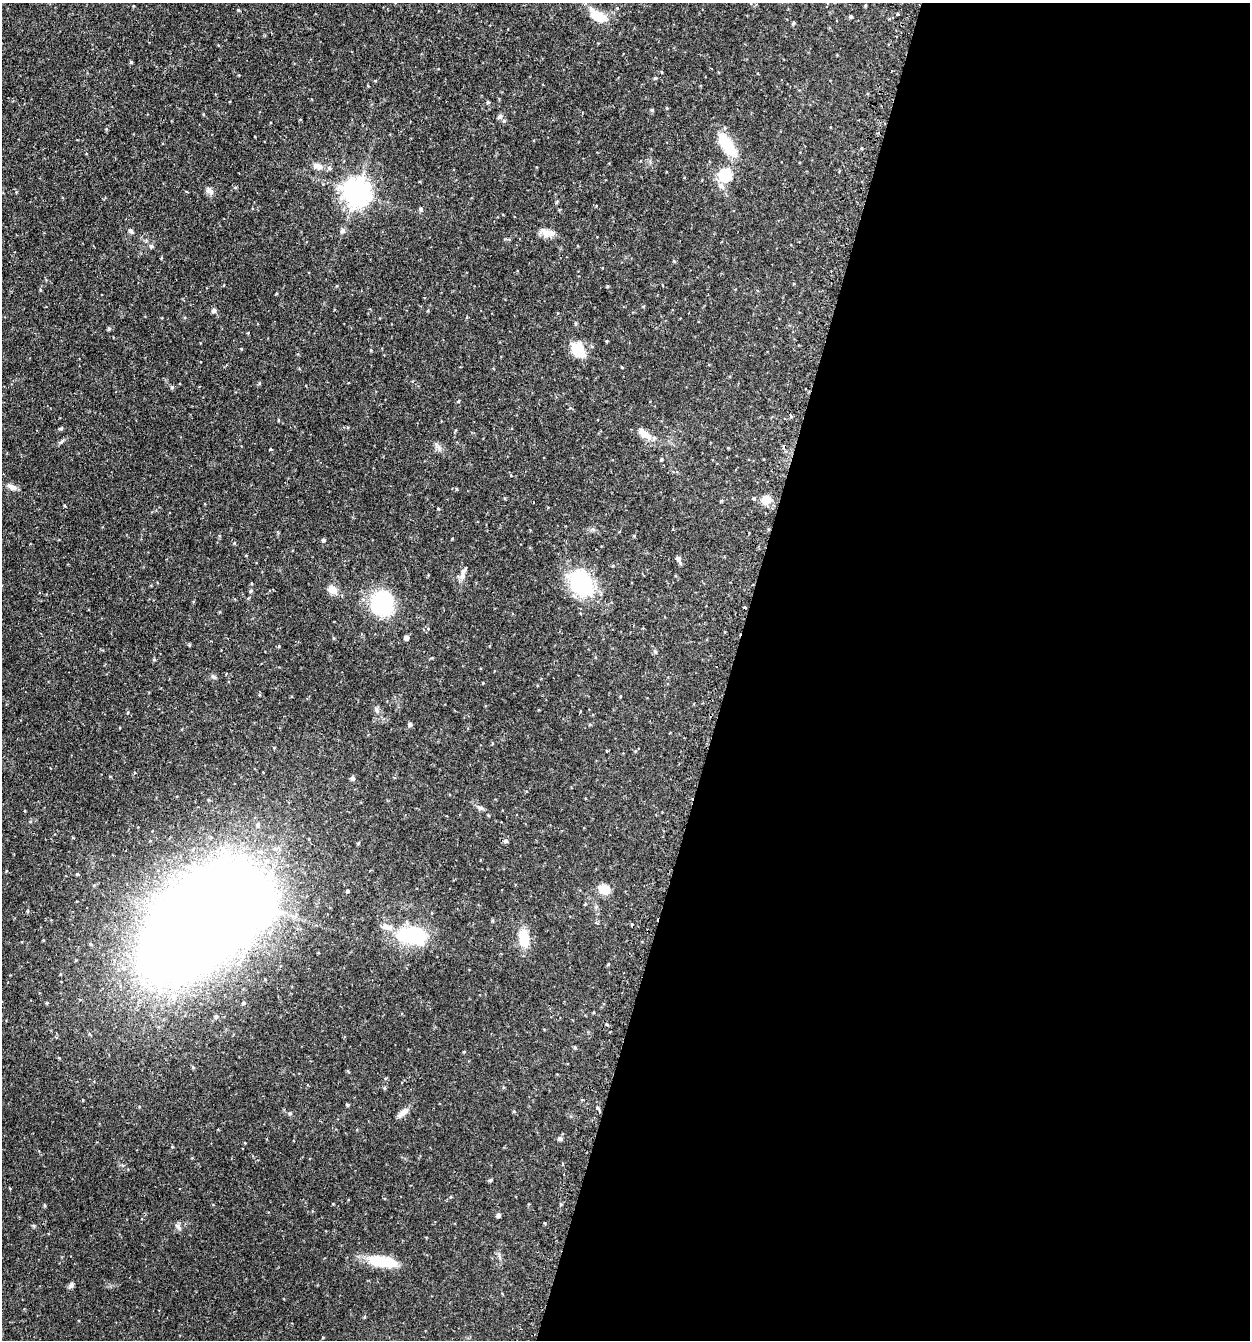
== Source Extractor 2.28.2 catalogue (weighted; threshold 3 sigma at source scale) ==
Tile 12 of 4 x 4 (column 4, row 3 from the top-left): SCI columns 3908-5155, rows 1375-2712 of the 5447 x 5425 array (HDU 1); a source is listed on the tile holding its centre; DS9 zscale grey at full resolution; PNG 1252 x 1342 px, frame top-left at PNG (2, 3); no overlay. Shown black and unused: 42% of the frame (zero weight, under 2 of 3 exposures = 4% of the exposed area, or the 3 px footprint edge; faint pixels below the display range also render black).
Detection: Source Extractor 2.28.2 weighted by HDU 2 'WHT'; one run over the whole footprint, this tile lists its part. Background 0.0992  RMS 0.0055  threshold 0.0249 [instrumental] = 3 sigma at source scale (4.5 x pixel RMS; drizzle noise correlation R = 1.50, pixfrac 1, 0.05/0.05 arcsec/px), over >= 5 px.
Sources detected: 102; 1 inside a brighter object's white glare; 4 cosmic-ray / hot-pixel residue — not listed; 1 inside a brighter listed object's ellipse — not listed separately; the other 96 listed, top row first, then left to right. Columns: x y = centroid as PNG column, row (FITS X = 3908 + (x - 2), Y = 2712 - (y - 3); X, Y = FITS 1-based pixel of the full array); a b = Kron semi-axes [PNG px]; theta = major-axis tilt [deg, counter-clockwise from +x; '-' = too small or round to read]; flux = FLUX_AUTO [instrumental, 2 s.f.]
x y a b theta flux
865 5 4 3 - 0.43
617 8 4 4 - 0.46
238 10 5 3 - 0.5
598 16 22 11 -28 13
850 17 6 4 0 0.7
793 23 4 4 - 0.88
131 62 4 4 - 0.64
655 78 4 4 - 0.57
375 81 4 3 - 0.41
488 102 5 4 - 0.58
667 108 4 4 - 0.54
500 116 7 6 - 1.4
727 145 25 10 -56 22
318 166 14 8 -23 3.7
726 174 6 6 - 55
210 191 12 7 -32 2.1
356 192 9 8 - 590
557 202 6 3 70 0.57
421 209 6 4 -48 0.82
342 230 6 6 - 1.6
131 231 8 5 -54 1.1
546 232 19 10 -26 4.7
151 246 6 5 - 1
607 286 4 3 - 0.55
276 294 4 3 - 0.4
214 310 6 5 - 1.4
109 329 5 4 - 0.73
248 333 4 3 - 0.4
606 341 4 4 - 0.46
578 349 13 9 -56 21
172 387 5 3 - 0.64
278 420 4 3 - 0.41
61 428 6 4 19 0.62
644 434 18 9 -36 6.4
62 441 7 4 45 0.94
439 448 11 5 -45 1.8
270 449 3 3 - 0.94
661 459 4 4 - 0.75
12 487 12 7 -24 2.6
457 489 5 3 - 0.45
754 499 3 3 - 1.1
766 500 10 9 - 5.9
438 509 4 3 - 0.42
634 536 5 3 - 0.4
452 539 4 3 - 0.41
323 540 4 4 - 0.94
678 559 7 6 - 1.5
643 575 3 2 - 0.6
462 576 13 7 77 2.9
581 582 33 23 -52 38
332 590 11 10 - 4.5
251 591 5 4 - 0.71
382 603 23 21 -71 40
406 638 5 4 - 2
279 646 4 4 - 0.47
655 652 6 4 -20 0.67
154 659 4 4 - 0.57
214 677 8 4 -26 0.96
620 696 4 3 - 0.36
377 710 9 5 -69 1.5
410 724 5 5 - 1.1
590 724 5 3 - 0.51
639 749 2 2 - 0.49
607 751 3 2 - 0.57
134 773 3 3 - 0.73
352 778 6 6 - 1.3
481 808 10 5 -14 1.4
258 825 7 5 -90 1.3
506 841 6 5 - 1.1
604 889 13 11 -16 6.9
347 891 4 3 - 0.73
585 904 4 3 - 0.5
493 921 5 3 - 0.56
199 923 70 34 45 3400
386 926 10 9 - 2.9
412 935 26 15 -8 46
524 938 22 12 -83 12
244 1003 4 3 - 0.73
216 1016 5 4 - 0.84
607 1024 4 3 - 0.78
575 1047 4 4 - 0.74
464 1051 4 3 - 0.42
59 1058 5 3 - 0.44
384 1088 5 4 - 0.62
347 1105 4 3 - 0.72
598 1108 5 3 - 0.73
514 1111 5 3 - 0.5
403 1112 16 6 40 3.5
290 1113 6 4 0 0.66
560 1139 6 5 - 1.2
490 1180 4 4 - 0.8
44 1205 5 3 - 0.5
498 1215 4 4 - 1.6
178 1227 10 6 -46 1.7
382 1262 34 11 -8 19
71 1285 9 5 59 1.3
Overlapping masked pixels (flux is a lower limit): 1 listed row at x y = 199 923
Unlisted compact peaks at least as high as the median listed source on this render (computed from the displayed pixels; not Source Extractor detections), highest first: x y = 652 110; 458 401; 241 349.